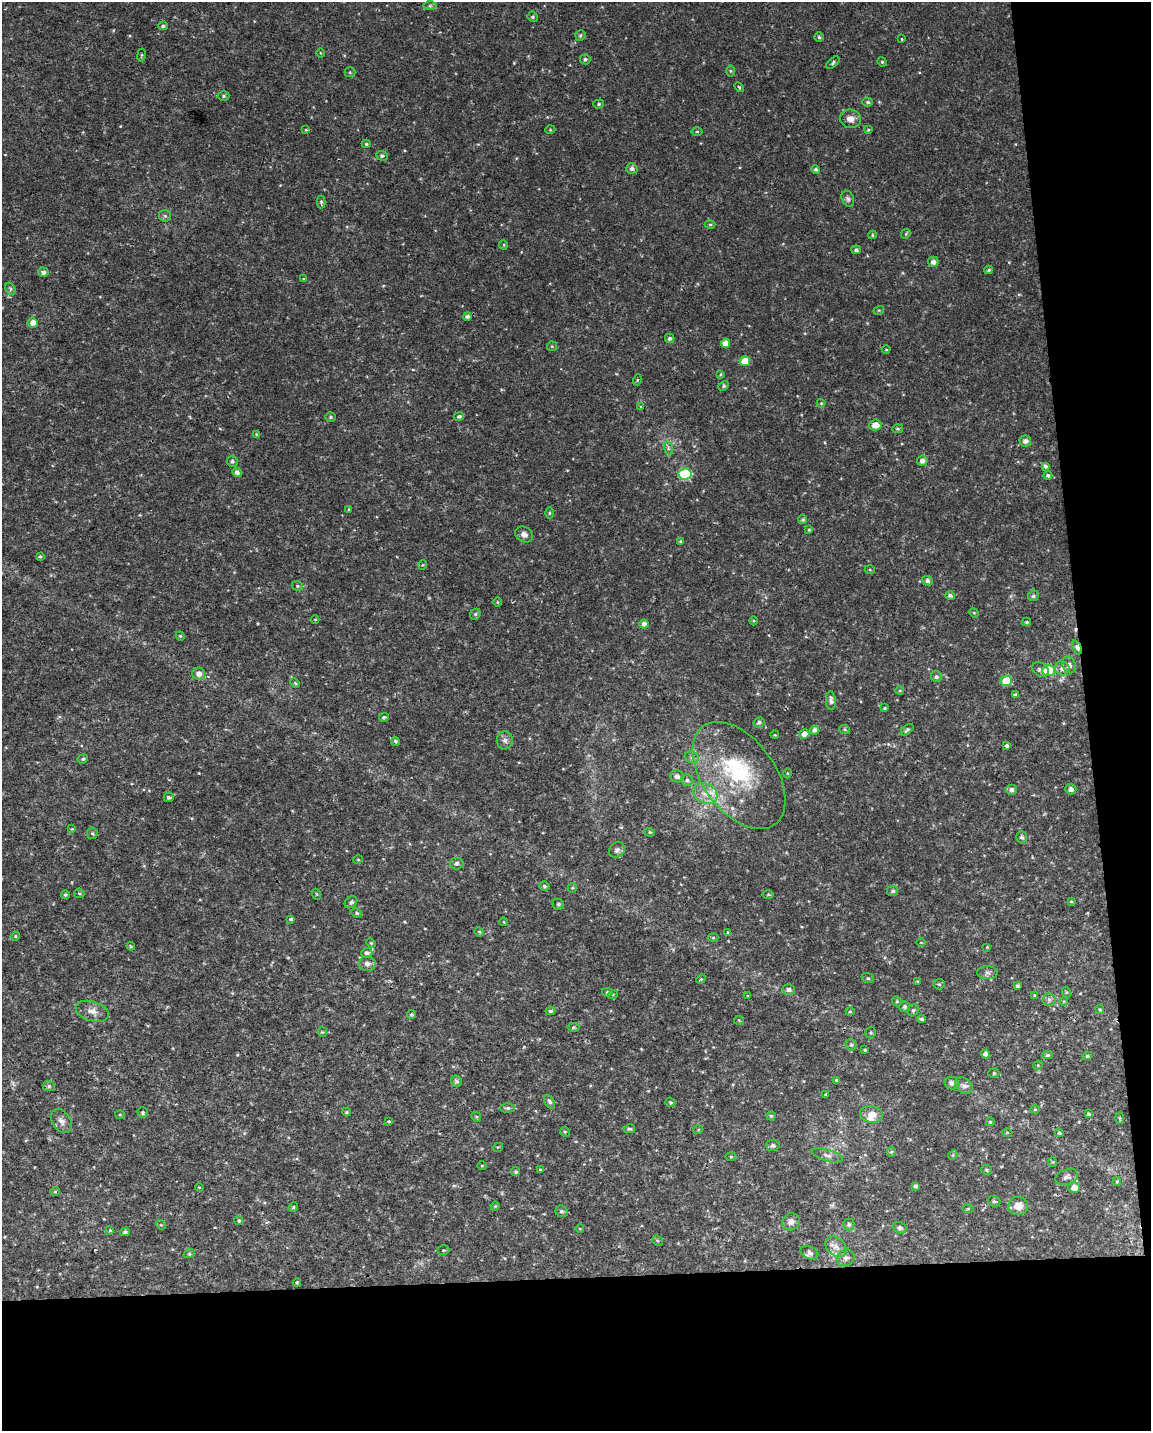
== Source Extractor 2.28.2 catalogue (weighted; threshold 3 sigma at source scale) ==
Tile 12 of 4 x 3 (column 4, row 3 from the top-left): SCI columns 3447-4595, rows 52-1480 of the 4595 x 4347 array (HDU 1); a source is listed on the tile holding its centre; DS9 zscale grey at full resolution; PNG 1153 x 1433 px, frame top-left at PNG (2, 2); each listed source drawn as its Kron ellipse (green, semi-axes under 4 px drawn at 4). Shown black and unused: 16% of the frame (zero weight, under 2 of 3 exposures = <1% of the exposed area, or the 3 px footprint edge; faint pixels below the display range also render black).
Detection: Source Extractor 2.28.2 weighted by HDU 2 'WHT'; one run over the whole footprint, this tile lists its part. Background 0.00345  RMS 0.003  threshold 0.0136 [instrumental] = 3 sigma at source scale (4.5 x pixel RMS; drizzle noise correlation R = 1.50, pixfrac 1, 0.0396/0.0396 arcsec/px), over >= 5 px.
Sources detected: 256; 1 inside a brighter object's white glare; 2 cosmic-ray / hot-pixel residue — neither listed nor drawn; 6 inside a brighter listed object's ellipse — not listed separately; the other 247 listed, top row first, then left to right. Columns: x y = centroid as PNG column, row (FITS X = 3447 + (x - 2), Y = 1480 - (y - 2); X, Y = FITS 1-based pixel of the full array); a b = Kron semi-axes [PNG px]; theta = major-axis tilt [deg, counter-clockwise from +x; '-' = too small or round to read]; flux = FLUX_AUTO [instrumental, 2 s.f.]
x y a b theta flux
430 6 7 4 0 0.56
533 17 5 5 - 0.53
163 26 5 4 - 0.56
580 35 5 5 - 0.53
819 37 4 4 - 0.52
902 39 3 2 - 0.26
320 53 5 3 - 0.23
141 55 6 3 81 0.36
585 59 5 5 - 0.59
882 62 5 4 - 0.36
833 63 8 4 41 0.55
730 71 6 4 -88 0.4
350 72 5 5 - 0.39
739 87 6 3 -45 0.35
224 96 6 4 1 0.53
868 102 5 4 - 0.61
599 104 5 4 - 0.55
850 119 10 9 - 2.2
306 130 4 3 - 0.32
550 130 5 3 - 0.29
868 130 4 4 - 0.39
697 131 6 4 1 0.4
366 144 4 4 - 0.45
382 156 6 5 - 0.64
632 168 5 5 - 1.1
816 169 4 4 - 0.61
848 199 8 6 -69 0.74
321 202 6 4 90 0.47
165 216 6 5 - 0.56
710 224 5 3 - 0.35
906 234 5 4 - 0.36
872 235 4 4 - 0.4
504 245 5 3 - 0.29
856 250 5 4 - 0.74
933 262 5 5 - 1.3
989 270 4 4 - 0.49
43 272 5 5 - 1.1
304 279 4 3 - 0.29
10 289 6 4 -63 0.5
879 310 5 3 - 0.32
467 316 4 4 - 0.89
33 323 5 5 - 2
670 338 4 4 - 0.75
726 343 5 4 - 2.7
552 346 5 5 - 0.34
886 350 4 3 - 0.26
745 361 5 5 - 4.2
721 374 4 3 - 0.32
637 380 5 3 - 0.3
724 386 5 4 - 0.47
821 403 4 4 - 0.29
641 407 4 4 - 0.34
459 416 5 4 - 0.59
330 417 5 5 - 0.39
875 425 6 5 - 2.8
897 429 5 4 - 0.43
256 434 4 3 - 0.25
1025 441 6 5 - 1.3
668 448 7 4 -72 0.62
232 461 5 5 - 0.71
922 461 5 5 - 1.3
1045 466 4 3 - 0.7
237 472 5 4 - 1
685 474 6 5 - 23
1048 475 4 4 - 0.58
349 510 3 3 - 0.26
549 513 6 4 89 0.35
803 520 4 4 - 0.54
809 530 4 4 - 0.32
524 534 9 7 -29 1.4
681 541 4 4 - 0.43
40 556 4 3 - 0.42
423 565 4 4 - 0.31
870 570 5 3 - 0.29
927 581 5 5 - 0.9
297 586 6 4 -22 0.47
950 596 5 4 - 0.71
1033 596 5 5 - 0.58
497 602 5 3 - 0.29
974 613 5 4 - 0.27
475 614 6 5 - 0.51
315 619 4 3 - 0.22
754 621 4 3 - 0.28
1027 622 4 3 - 0.46
644 624 5 4 - 1.2
180 636 4 4 - 0.3
1077 647 7 4 -67 1.4
1069 665 9 6 -63 1.3
1062 668 7 7 - 1.3
1040 669 9 7 -27 1.1
1049 671 6 5 - 14
199 674 6 6 - 1.6
936 677 6 5 - 0.76
1006 681 5 5 - 7.3
295 683 5 3 - 0.31
900 691 4 3 - 0.28
1015 695 4 3 - 0.54
831 701 9 5 -87 1.1
885 708 4 3 - 0.38
384 717 5 4 - 0.5
759 722 5 5 - 0.77
815 730 5 4 - 1.1
845 730 5 3 - 0.34
907 730 7 4 40 0.59
804 734 5 4 - 1.8
775 735 4 3 - 0.23
505 740 9 8 - 1.3
395 741 4 4 - 0.54
1007 746 4 3 - 0.67
692 757 7 5 -20 0.76
83 759 5 4 - 0.45
787 773 5 3 - 0.29
739 775 61 36 -54 34
677 776 7 6 - 1.3
687 780 6 5 - 0.68
1071 789 5 5 - 1.2
1011 790 5 5 - 1.2
705 794 13 10 -27 3.4
169 797 5 5 - 0.6
72 829 4 4 - 0.29
650 832 5 4 - 0.39
92 833 6 5 - 0.48
1022 837 6 5 - 0.76
617 850 8 7 - 0.97
358 860 5 3 - 0.22
457 863 7 6 - 1
544 886 5 4 - 0.58
572 888 5 4 - 0.4
893 891 5 5 - 0.63
79 893 5 4 - 0.39
316 894 5 3 - 0.26
768 894 6 4 1 0.37
65 895 4 4 - 0.58
1071 901 3 3 - 0.33
351 902 7 5 37 0.68
558 904 6 5 - 0.56
357 913 5 4 - 0.52
291 919 4 3 - 0.49
504 922 4 3 - 0.22
479 932 5 4 - 0.36
728 932 4 3 - 0.36
15 936 5 4 - 0.39
713 938 5 3 - 0.28
921 942 5 3 - 0.22
371 943 5 3 - 0.32
131 946 4 4 - 0.33
987 947 4 4 - 0.24
367 953 5 5 - 0.96
367 964 8 7 - 1.2
987 973 10 6 -1 0.97
868 978 6 5 - 0.5
701 979 5 4 - 0.36
918 981 4 3 - 0.32
939 984 5 5 - 0.43
1018 986 3 3 - 0.55
789 989 6 5 - 1
607 992 5 4 - 0.5
1066 992 5 3 - 0.29
613 994 5 3 - 0.26
1034 995 4 3 - 0.25
748 996 4 3 - 0.25
1049 1000 6 6 - 0.88
897 1001 5 4 - 0.39
1064 1001 4 3 - 0.27
905 1007 5 5 - 0.69
1100 1009 5 4 - 0.37
913 1010 6 5 - 0.59
92 1011 17 9 -16 2.5
550 1011 5 4 - 0.52
850 1011 4 4 - 0.34
412 1015 4 4 - 0.48
922 1019 4 3 - 0.52
739 1020 5 4 - 0.32
573 1027 6 4 4 0.41
322 1032 4 4 - 0.31
871 1033 6 5 - 0.51
851 1045 6 5 - 0.47
865 1050 4 3 - 0.32
985 1054 4 4 - 1.2
1048 1055 5 4 - 0.58
1087 1056 5 4 - 0.55
1038 1065 5 4 - 0.29
994 1073 5 5 - 0.58
836 1080 4 4 - 0.43
456 1081 6 5 - 0.68
952 1083 7 6 - 1.4
49 1086 6 5 - 0.57
964 1086 9 7 -41 1.3
825 1095 4 4 - 0.32
550 1102 7 4 -58 0.67
670 1102 5 4 - 0.49
508 1108 7 4 1 0.71
1035 1109 4 4 - 0.34
346 1112 4 4 - 0.37
143 1113 5 5 - 0.5
872 1114 11 8 -10 2.6
1089 1114 4 3 - 0.5
120 1115 5 4 - 0.35
771 1116 4 4 - 0.46
476 1117 5 4 - 0.4
1119 1118 6 4 -88 0.35
61 1121 13 9 -56 1.7
389 1121 4 3 - 0.34
990 1122 4 4 - 0.48
629 1129 6 4 11 0.5
698 1130 5 3 - 0.25
565 1132 5 4 - 0.34
1007 1132 5 3 - 0.31
1059 1133 4 3 - 0.53
773 1145 7 6 - 0.91
498 1147 5 3 - 0.28
891 1152 5 4 - 0.39
827 1155 16 5 -16 1.5
953 1155 5 4 - 0.4
731 1156 5 3 - 0.35
1053 1162 5 4 - 0.33
482 1166 5 3 - 0.29
540 1170 3 3 - 0.34
986 1170 6 4 -23 0.49
516 1172 4 4 - 0.51
1067 1177 12 7 18 1.2
1117 1182 4 4 - 0.38
916 1186 4 4 - 0.84
199 1187 4 3 - 0.25
1074 1187 6 5 - 2.3
55 1191 5 4 - 0.38
994 1201 6 5 - 0.56
495 1206 5 4 - 0.31
1018 1206 10 9 - 3.2
293 1207 5 4 - 0.42
968 1209 6 4 1 0.36
561 1211 6 5 - 0.74
239 1221 4 4 - 0.5
791 1222 9 8 - 1.5
161 1225 5 4 - 0.34
849 1225 6 6 - 0.74
900 1228 7 5 -25 0.89
580 1229 4 3 - 0.27
110 1230 4 4 - 0.3
125 1232 5 4 - 0.51
657 1241 5 4 - 0.45
836 1247 12 8 -43 2.3
443 1250 6 4 18 0.42
809 1253 9 6 -27 1
189 1254 6 3 18 0.4
846 1258 9 8 - 1.4
297 1283 4 3 - 0.59
Overlapping masked pixels (flux is a lower limit): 1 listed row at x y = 1077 647